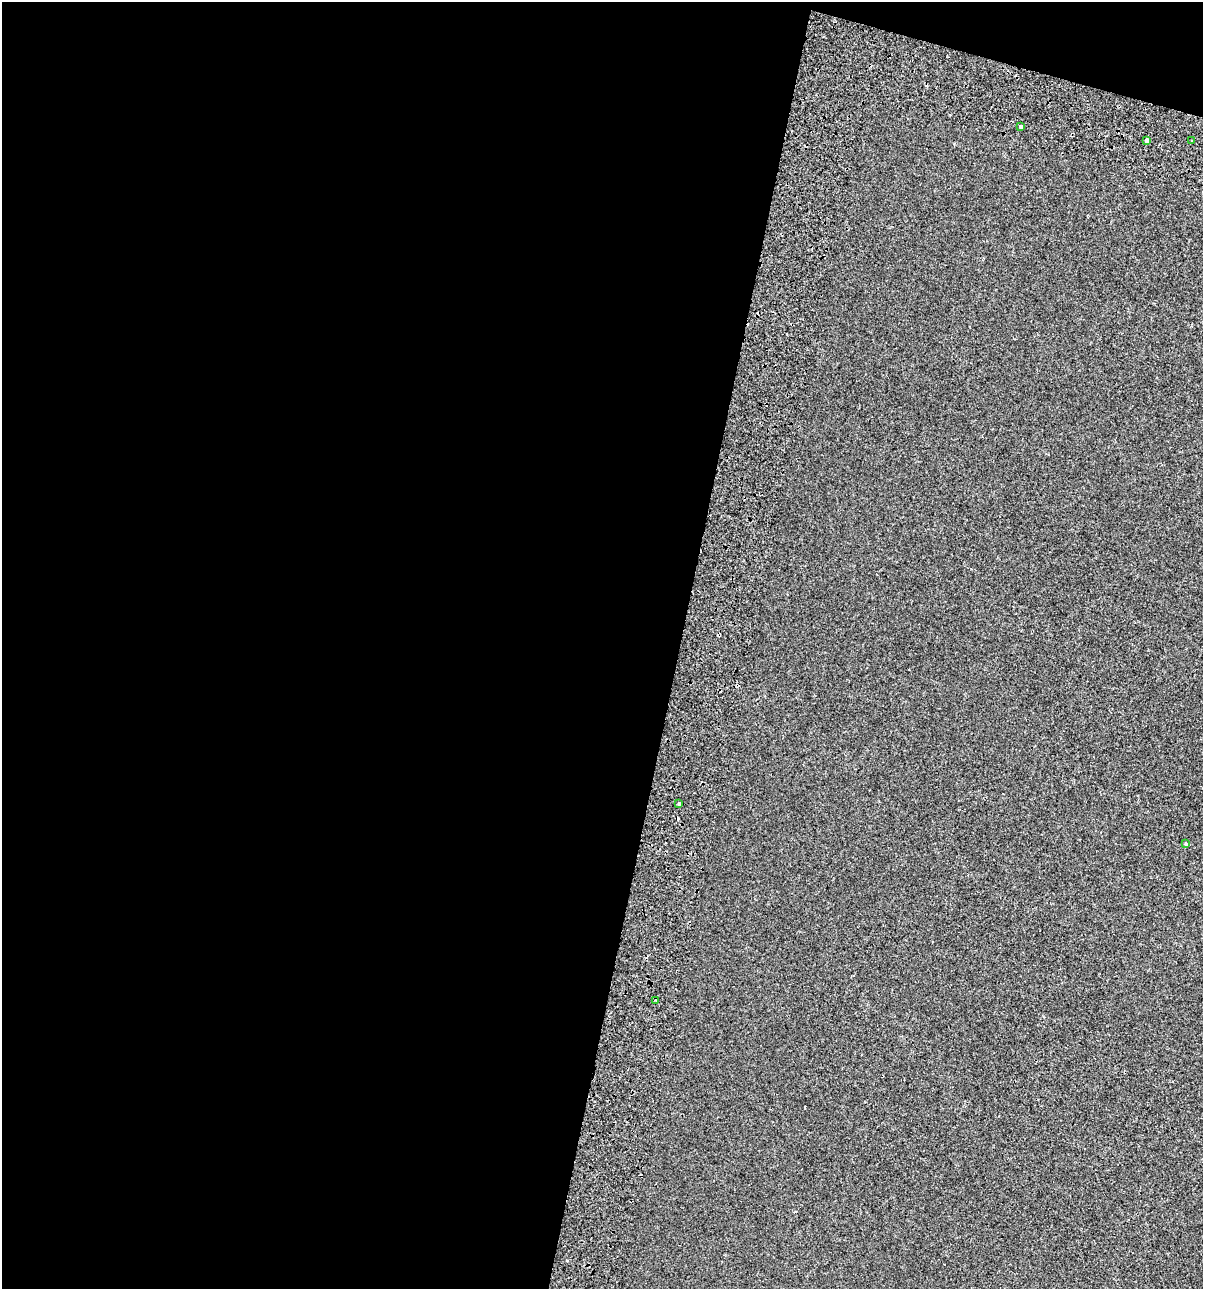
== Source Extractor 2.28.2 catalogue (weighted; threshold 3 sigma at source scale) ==
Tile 1 of 4 x 4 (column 1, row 1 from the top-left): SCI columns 389-1589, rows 3949-5235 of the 5520 x 5333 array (HDU 1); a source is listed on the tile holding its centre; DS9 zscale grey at full resolution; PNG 1205 x 1291 px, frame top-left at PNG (2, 2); each listed source drawn as its Kron ellipse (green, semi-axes under 4 px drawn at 4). Shown black and unused: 58% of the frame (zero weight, under 2 of 3 exposures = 7% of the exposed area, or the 3 px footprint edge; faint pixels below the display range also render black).
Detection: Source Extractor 2.28.2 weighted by HDU 2 'WHT'; one run over the whole footprint, this tile lists its part. Background -6.32e-04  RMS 0.0045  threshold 0.0204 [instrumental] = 3 sigma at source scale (4.5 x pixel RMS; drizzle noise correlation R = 1.50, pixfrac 1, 0.0396/0.0396 arcsec/px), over >= 5 px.
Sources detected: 9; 3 cosmic-ray / hot-pixel residue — neither listed nor drawn; the other 6 listed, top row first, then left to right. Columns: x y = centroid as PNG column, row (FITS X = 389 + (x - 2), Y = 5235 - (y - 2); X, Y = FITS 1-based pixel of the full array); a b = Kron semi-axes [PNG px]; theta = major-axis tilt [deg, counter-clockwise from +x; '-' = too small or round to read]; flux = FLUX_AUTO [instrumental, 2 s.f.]
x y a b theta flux
1021 127 3 3 - 5.9
1147 140 4 3 - 3.7
1192 141 3 3 - 0.69
679 804 3 3 - 1.7
1186 844 3 3 - 1.2
656 1000 3 3 - 1.3